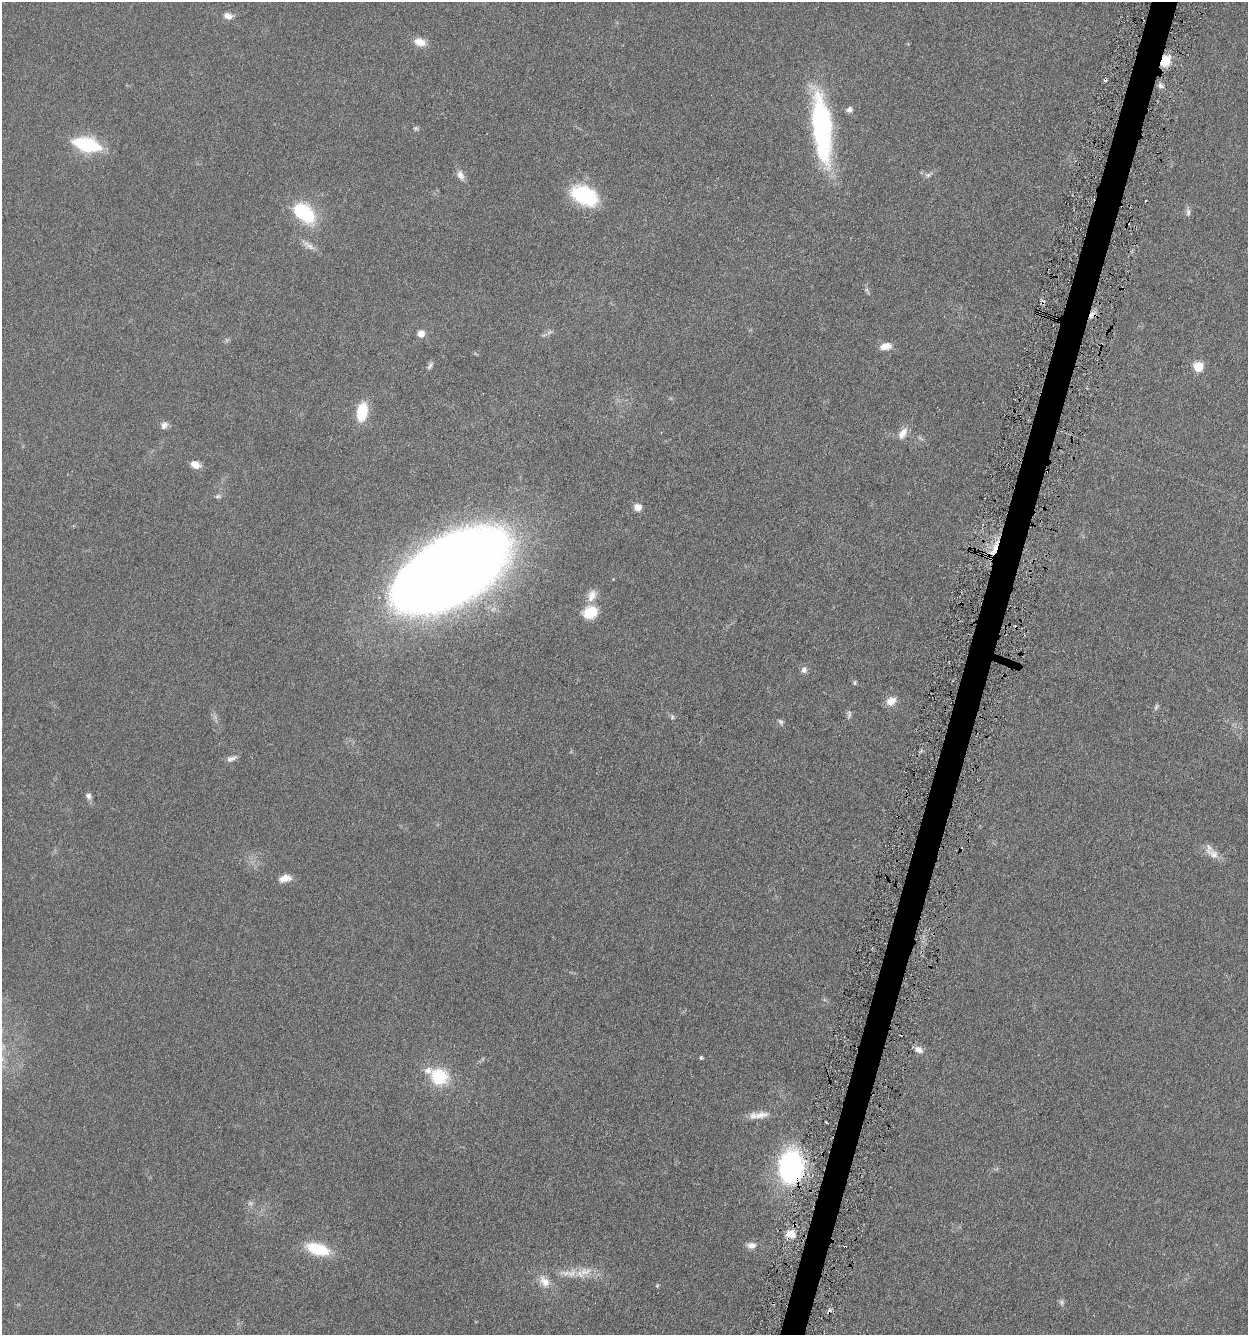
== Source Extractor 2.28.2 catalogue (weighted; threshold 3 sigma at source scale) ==
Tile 10 of 4 x 4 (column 2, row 3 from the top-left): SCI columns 1508-2753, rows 1342-2674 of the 5376 x 5350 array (HDU 1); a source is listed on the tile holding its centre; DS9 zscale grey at full resolution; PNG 1250 x 1337 px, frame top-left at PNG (2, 2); no overlay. Shown black and unused: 2% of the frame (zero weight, under 3 of 6 exposures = <1% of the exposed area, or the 3 px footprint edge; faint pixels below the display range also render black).
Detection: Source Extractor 2.28.2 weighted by HDU 2 'WHT'; one run over the whole footprint, this tile lists its part. Background 0.0957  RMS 0.0067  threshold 0.0276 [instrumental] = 3 sigma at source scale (4.09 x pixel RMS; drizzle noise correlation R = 1.36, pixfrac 0.8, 0.05/0.05 arcsec/px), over >= 5 px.
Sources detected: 64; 3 too faint to see at this stretch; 1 inside a brighter object's white glare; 6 cosmic-ray / hot-pixel residue — not listed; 2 inside a brighter listed object's ellipse — not listed separately; the other 52 listed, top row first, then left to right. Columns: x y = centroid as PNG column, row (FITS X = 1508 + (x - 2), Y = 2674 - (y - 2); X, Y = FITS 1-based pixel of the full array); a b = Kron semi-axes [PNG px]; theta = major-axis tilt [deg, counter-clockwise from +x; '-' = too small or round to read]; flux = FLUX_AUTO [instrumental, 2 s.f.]
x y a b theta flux
228 16 12 8 -15 4
420 42 15 9 -15 6.9
1165 61 9 7 60 18
1161 86 8 6 -35 2
849 110 7 6 - 2.2
416 128 7 5 -5 1.1
822 131 71 18 -83 120
86 144 31 15 -14 36
460 175 14 9 -66 4
928 175 8 6 -12 1.8
584 195 28 17 -26 43
1188 212 12 6 -86 2.1
304 213 28 17 -40 36
308 245 21 8 -34 4.4
867 291 11 3 -62 1.4
1092 315 11 7 3 3.1
421 334 6 5 - 7.7
885 346 13 8 10 6.2
430 366 11 5 62 1.7
1198 367 6 6 - 30
362 412 16 9 80 24
164 425 10 8 50 2.8
903 433 16 9 58 5.6
195 465 11 8 -25 5.5
218 496 9 5 1 1.5
638 507 9 8 - 4.7
995 548 24 6 70 9.4
450 571 83 42 31 1400
592 595 17 11 66 6.2
590 612 17 14 24 15
804 670 9 8 - 2.4
854 683 8 4 -90 0.93
891 701 12 9 35 6.2
1156 707 9 5 74 1.3
849 714 12 6 86 1.8
672 717 8 5 90 1.2
781 722 9 6 -57 1.5
231 758 15 7 22 2.8
88 796 8 7 - 2.4
1214 854 20 12 -33 6.4
285 878 15 8 15 5.6
919 1050 11 7 -24 3.7
701 1058 5 4 - 0.88
439 1076 16 15 - 30
760 1115 23 9 10 7.1
790 1166 24 17 84 140
790 1234 11 9 -5 6.7
751 1245 12 8 -5 3.9
317 1249 28 13 -16 24
585 1271 20 12 18 8.7
544 1281 19 13 -52 7.7
657 1286 5 4 - 0.72
Overlapping masked pixels (flux is a lower limit): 4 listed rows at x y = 1165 61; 1092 315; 995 548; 790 1166